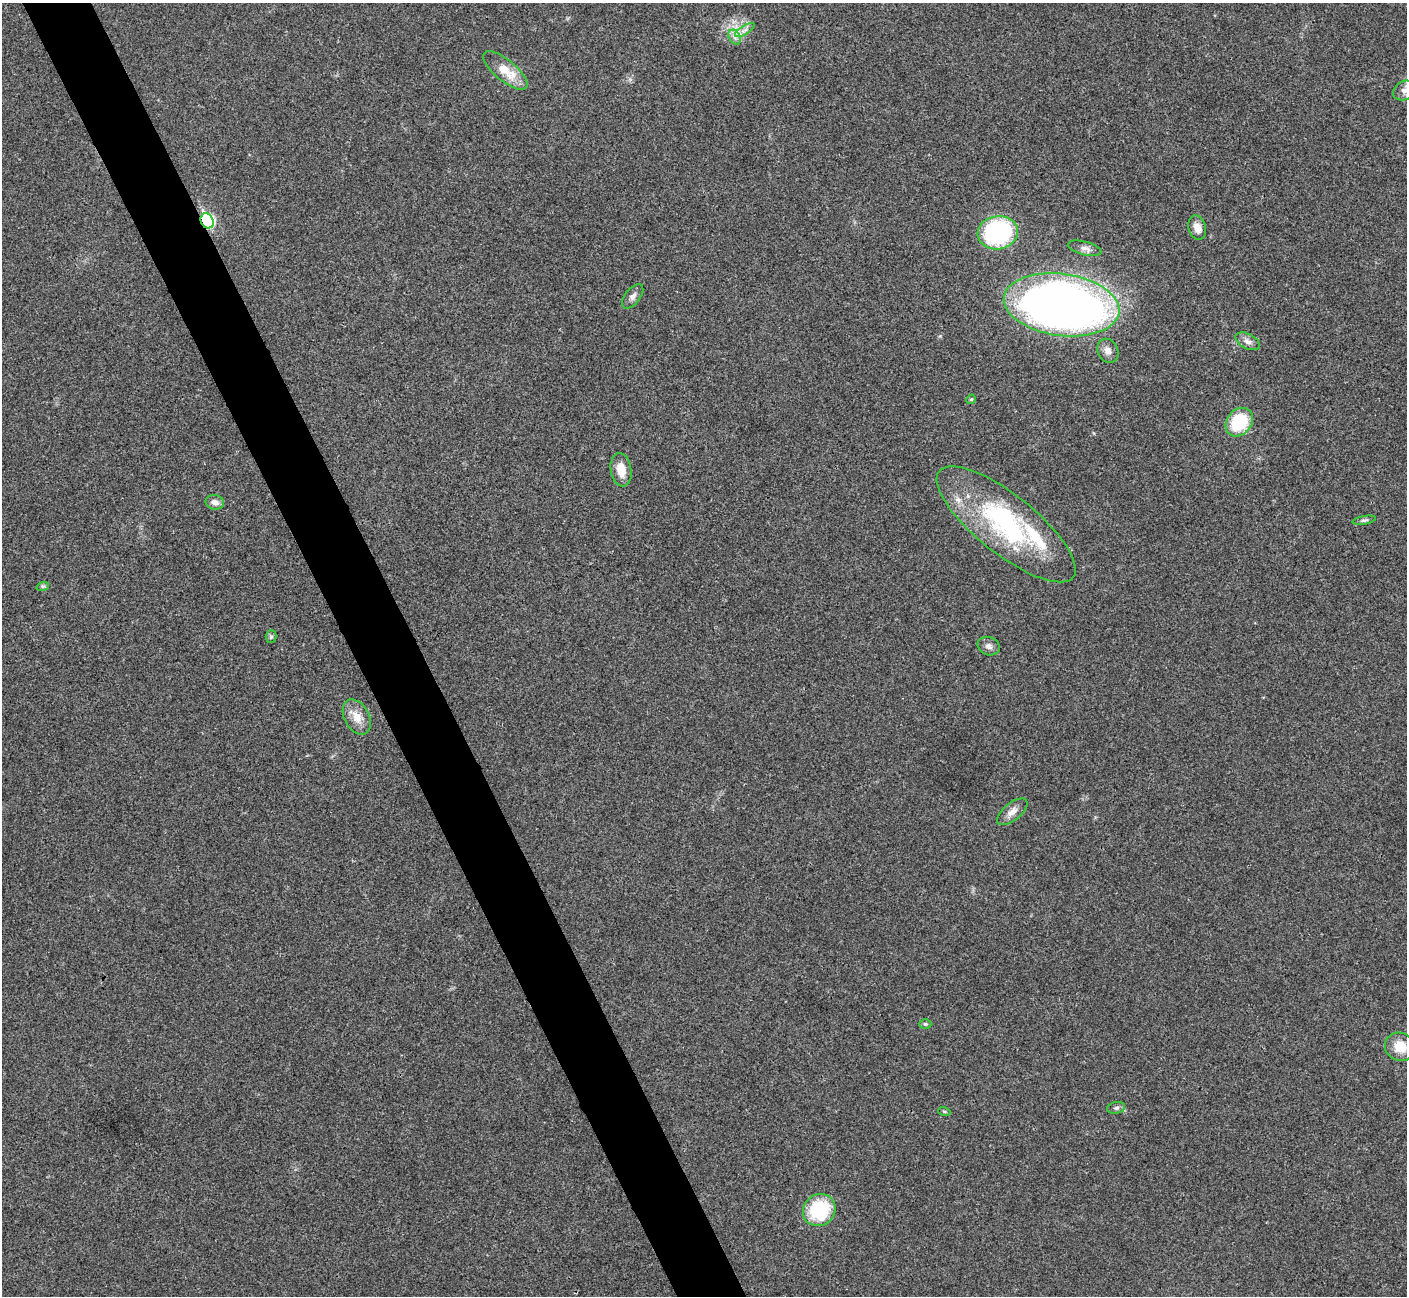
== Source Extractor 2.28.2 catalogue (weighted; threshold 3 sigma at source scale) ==
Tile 11 of 4 x 4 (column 3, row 3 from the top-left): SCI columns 2814-4218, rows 1450-2743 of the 5629 x 5618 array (HDU 1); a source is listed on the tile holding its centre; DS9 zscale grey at full resolution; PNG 1409 x 1298 px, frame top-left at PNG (2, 3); each listed source drawn as its Kron ellipse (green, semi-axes under 4 px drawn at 4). Shown black and unused: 5% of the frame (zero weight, under 3 of 4 exposures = <1% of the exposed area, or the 3 px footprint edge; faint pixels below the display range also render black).
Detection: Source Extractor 2.28.2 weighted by HDU 2 'WHT'; one run over the whole footprint, this tile lists its part. Background 0.0224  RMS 0.004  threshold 0.018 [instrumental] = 3 sigma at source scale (4.5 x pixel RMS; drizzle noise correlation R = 1.50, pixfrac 1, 0.05/0.05 arcsec/px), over >= 5 px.
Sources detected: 33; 2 inside a brighter object's white glare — neither listed nor drawn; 3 inside a brighter listed object's ellipse — not listed separately; the other 28 listed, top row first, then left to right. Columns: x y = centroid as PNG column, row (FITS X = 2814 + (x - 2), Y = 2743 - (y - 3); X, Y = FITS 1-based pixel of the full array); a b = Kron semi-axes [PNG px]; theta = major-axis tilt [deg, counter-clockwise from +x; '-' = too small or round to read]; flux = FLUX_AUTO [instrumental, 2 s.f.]
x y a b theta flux
745 30 11 4 33 1.5
735 37 8 5 -59 1.5
505 70 27 10 -39 8.8
1405 90 12 9 27 2.5
207 221 8 6 -63 47
1197 228 12 8 -74 3.6
998 233 20 16 9 56
1085 248 17 6 -14 2.1
633 296 14 7 52 1.9
1062 305 58 31 -8 340
1248 341 13 7 -27 2.1
1108 351 12 10 -63 2.5
971 399 5 4 - 0.5
1239 422 15 12 49 20
621 470 17 10 -81 5.5
215 502 9 7 -13 1.9
1364 520 12 4 10 0.92
1006 524 85 29 -38 56
43 586 6 4 18 0.59
271 637 6 5 - 0.75
989 646 11 9 -20 1.9
357 717 19 12 -61 5.3
1012 812 18 8 40 2.9
925 1024 6 5 - 0.59
1400 1047 15 14 - 7.4
1116 1108 9 6 10 1.1
944 1111 6 4 -19 0.51
819 1210 17 15 42 24
Overlapping masked pixels (flux is a lower limit): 1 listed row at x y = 207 221
Isophote crosses this tile's border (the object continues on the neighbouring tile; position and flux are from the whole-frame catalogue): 1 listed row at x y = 1405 90